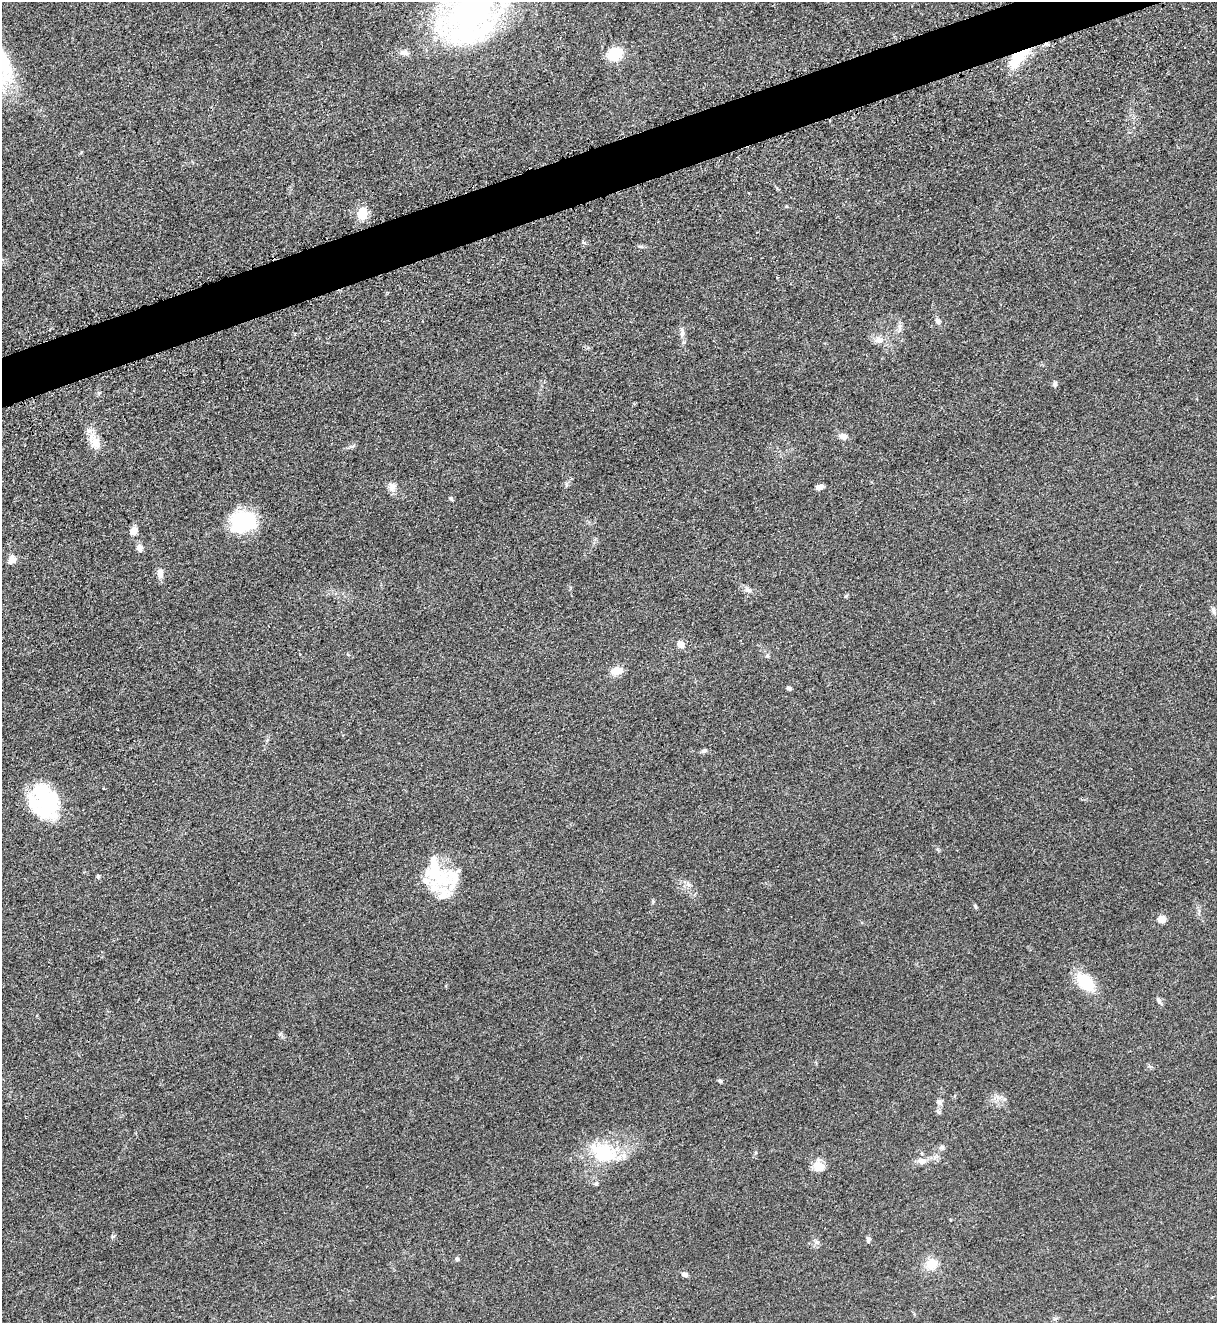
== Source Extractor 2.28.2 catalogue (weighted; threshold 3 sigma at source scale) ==
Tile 10 of 4 x 4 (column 2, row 3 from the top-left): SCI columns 1497-2711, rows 1386-2706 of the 5317 x 5365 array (HDU 1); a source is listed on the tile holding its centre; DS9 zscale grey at full resolution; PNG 1219 x 1325 px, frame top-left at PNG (2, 2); no overlay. Shown black and unused: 3% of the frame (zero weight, under 3 of 5 exposures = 4% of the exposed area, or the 3 px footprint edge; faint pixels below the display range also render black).
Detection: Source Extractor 2.28.2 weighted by HDU 2 'WHT'; one run over the whole footprint, this tile lists its part. Background 0.051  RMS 0.0059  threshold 0.0267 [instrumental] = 3 sigma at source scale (4.5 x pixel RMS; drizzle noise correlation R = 1.50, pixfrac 1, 0.05/0.05 arcsec/px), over >= 5 px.
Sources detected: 54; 2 inside a brighter object's white glare — not listed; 5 inside a brighter listed object's ellipse — not listed separately; the other 47 listed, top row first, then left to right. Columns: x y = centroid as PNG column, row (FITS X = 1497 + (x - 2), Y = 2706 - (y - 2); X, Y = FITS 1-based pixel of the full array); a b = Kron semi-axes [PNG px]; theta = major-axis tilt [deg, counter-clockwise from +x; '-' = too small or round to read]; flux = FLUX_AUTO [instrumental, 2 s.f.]
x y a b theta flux
473 10 57 31 36 220
404 53 11 7 -2 3.2
614 54 14 11 17 21
1017 58 22 12 60 20
362 213 14 11 78 9.2
937 321 9 6 -63 1.9
899 326 10 4 83 2
682 332 15 6 -88 2.8
878 340 11 9 -15 3.8
1054 384 7 6 - 1.4
843 436 11 7 -24 3.2
95 442 19 13 -49 8.1
392 487 13 9 -73 3.5
819 487 8 5 17 2.8
451 499 6 4 -19 0.76
243 522 27 22 12 38
133 531 8 7 - 5.5
139 548 10 8 -86 2.5
11 560 12 9 51 3.6
160 573 14 8 88 3.4
748 590 9 6 -26 2.3
846 596 5 4 - 0.76
1213 611 12 5 -80 1.8
681 645 8 8 - 3.6
617 671 11 8 12 8.5
789 688 5 4 - 1.2
704 751 7 5 23 1.5
44 801 37 30 -64 47
98 876 5 4 - 0.88
441 879 32 19 70 22
688 884 7 4 -71 1.3
975 907 9 3 -69 0.79
1162 919 7 7 - 5.1
1085 982 24 15 -42 21
1158 1000 10 4 -51 1.3
720 1081 5 5 - 1.1
997 1097 7 4 -70 1.7
939 1102 9 6 -61 2
942 1148 7 7 - 1.6
604 1152 36 24 -25 32
922 1161 12 8 4 3.6
819 1167 14 12 -23 6.5
596 1184 6 4 2 0.83
868 1239 7 5 83 1.5
457 1259 6 4 -88 1.1
931 1264 15 14 - 8.9
685 1274 8 6 -12 1.9
Isophote crosses this tile's border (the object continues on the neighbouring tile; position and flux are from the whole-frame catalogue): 1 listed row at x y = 473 10
Unlisted compact peaks at least as high as the median listed source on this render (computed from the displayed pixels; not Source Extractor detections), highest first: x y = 113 1236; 280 1034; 767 656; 653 901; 641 246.